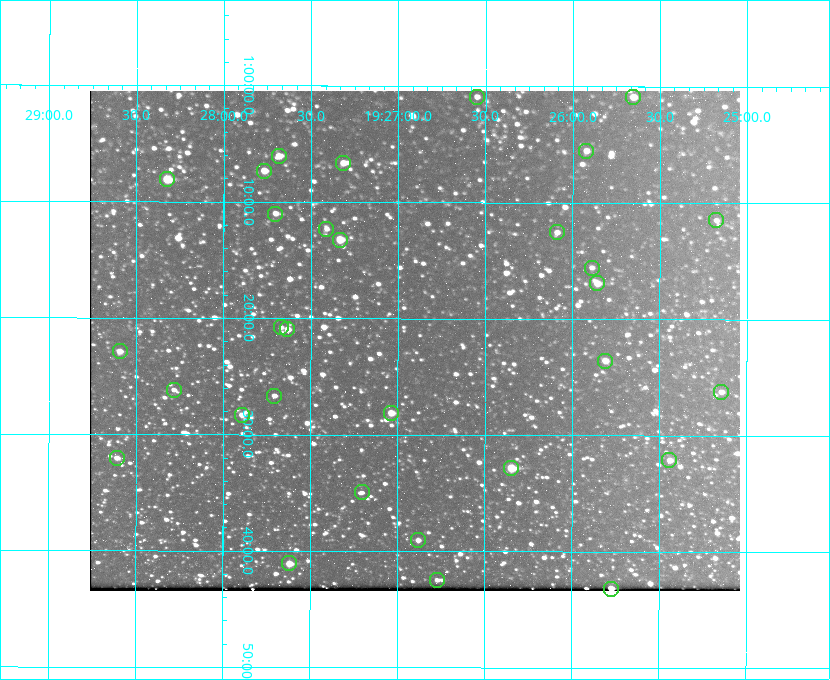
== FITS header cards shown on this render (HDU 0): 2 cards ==
NAXIS1  =                  650 / Width of table row in bytes
NAXIS2  =                  500 / Number of rows in table

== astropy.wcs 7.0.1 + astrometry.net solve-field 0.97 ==
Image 650 x 500 px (HDU 0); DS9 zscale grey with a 90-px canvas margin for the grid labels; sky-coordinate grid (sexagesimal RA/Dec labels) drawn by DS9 from the SOLVED WCS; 31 Tycho-2 reference stars matched to detected sources circled (green)
Header WCS: none
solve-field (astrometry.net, Tycho-2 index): SOLVED blind (the file carries no WCS)
Solved WCS: RA---TAN-SIP/DEC--TAN-SIP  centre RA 19:26:54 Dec +01:22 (291.73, +1.36 deg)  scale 5.16 arcsec/px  FOV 55.9' x 43.0'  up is +180 deg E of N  parity flipped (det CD > 0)
(file carries no celestial WCS; the grid is the blind solution)
Tycho-2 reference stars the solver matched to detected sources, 31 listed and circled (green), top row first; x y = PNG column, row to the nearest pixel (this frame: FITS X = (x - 90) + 1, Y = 500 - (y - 91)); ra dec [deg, ICRS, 3 dp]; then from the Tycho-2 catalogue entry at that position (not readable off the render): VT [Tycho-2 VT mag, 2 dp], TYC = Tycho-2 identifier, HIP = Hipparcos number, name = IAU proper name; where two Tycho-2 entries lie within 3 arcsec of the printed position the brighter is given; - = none
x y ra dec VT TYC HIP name
477 97 291.638 +1.015 11.72 465-554-1 - -
633 97 291.414 +1.016 11.47 465-1456-1 - -
586 151 291.480 +1.092 11.69 465-523-1 - -
279 156 291.921 +1.101 10.89 465-1942-1 - -
343 163 291.829 +1.111 10.78 465-2030-1 - -
264 171 291.942 +1.122 10.76 465-1161-1 - -
167 179 292.081 +1.135 10.24 465-979-1 - -
275 214 291.926 +1.184 11.49 465-1994-1 - -
716 220 291.294 +1.191 12.55 465-657-1 - -
326 229 291.853 +1.206 11.17 465-1444-1 - -
557 232 291.522 +1.209 11.81 465-867-1 - -
340 240 291.833 +1.221 9.77 465-1968-1 - -
592 268 291.472 +1.260 11.72 465-772-1 - -
597 283 291.465 +1.282 11.06 465-140-1 - -
281 327 291.918 +1.346 12.72 465-661-1 - -
287 329 291.908 +1.350 10.94 465-1840-1 - -
120 351 292.148 +1.381 10.77 465-611-1 - -
605 361 291.453 +1.393 11.17 465-261-1 - -
174 390 292.071 +1.436 12.12 465-1311-1 - -
721 392 291.287 +1.437 11.86 465-1616-1 - -
274 396 291.927 +1.444 11.17 465-873-1 - -
391 413 291.759 +1.468 10.00 465-530-1 - -
242 415 291.973 +1.472 10.69 465-577-1 - -
117 458 292.152 +1.534 10.91 465-857-1 - -
669 460 291.360 +1.535 11.71 465-397-1 - -
511 468 291.587 +1.547 9.51 465-596-1 - -
362 492 291.801 +1.583 12.28 465-1290-1 - -
418 540 291.720 +1.651 11.47 465-675-1 - -
289 563 291.905 +1.685 9.70 465-808-1 - -
437 580 291.693 +1.708 12.07 465-703-1 - -
611 589 291.444 +1.720 9.41 465-672-1 - -